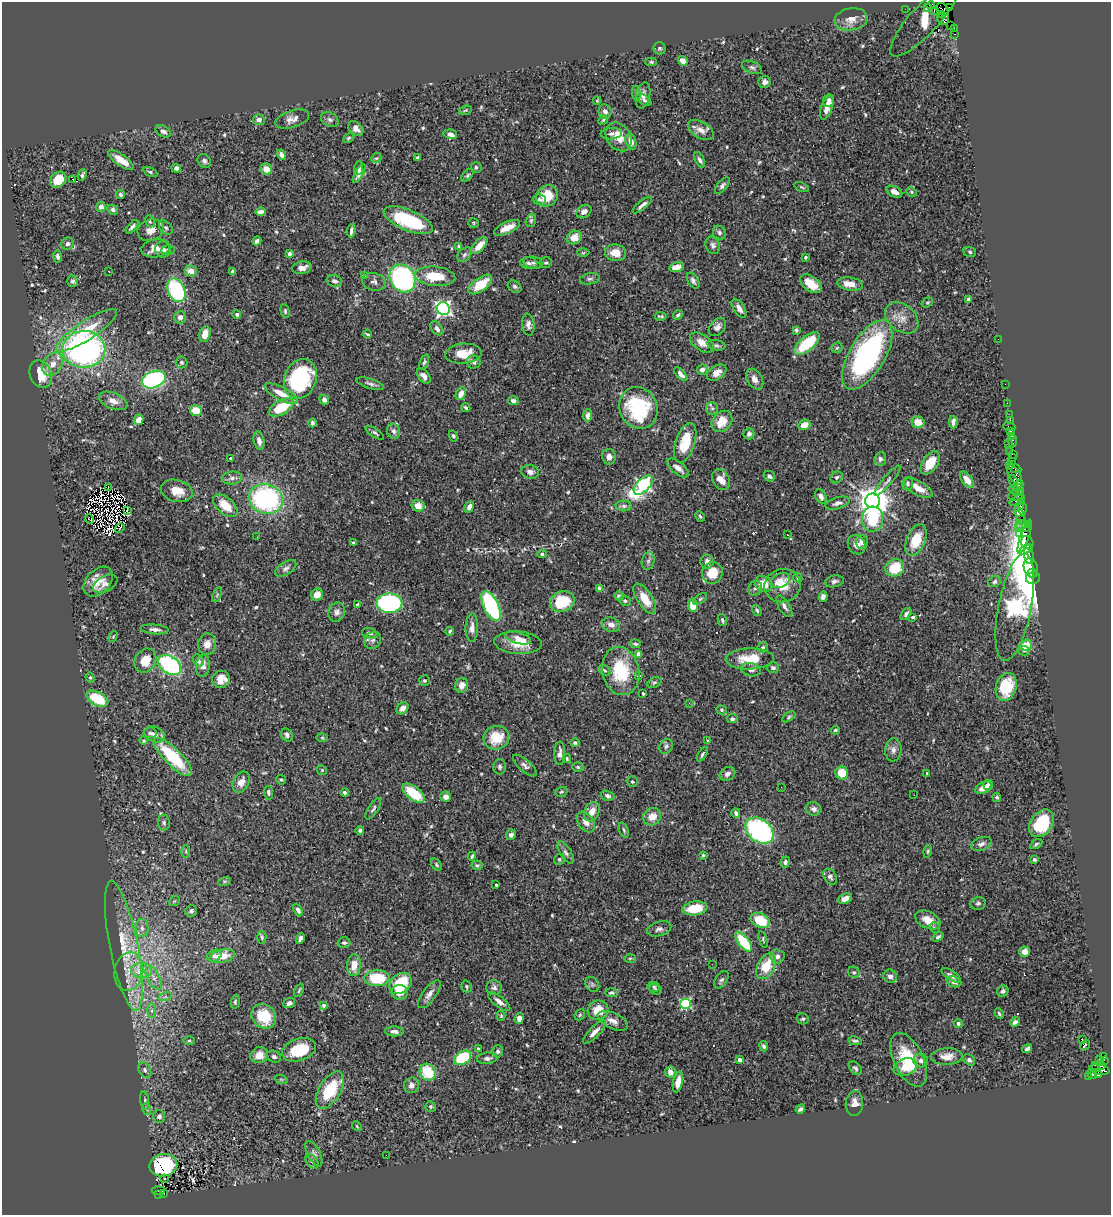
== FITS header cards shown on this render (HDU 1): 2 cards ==
NAXIS1  =                 1109
NAXIS2  =                 1213

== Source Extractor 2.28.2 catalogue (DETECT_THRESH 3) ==
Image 1109 x 1213 px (HDU 1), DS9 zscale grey, 1 PNG px = 1 image px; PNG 1113 x 1217 px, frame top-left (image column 1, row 1213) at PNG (2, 2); each listed source drawn as its Kron ellipse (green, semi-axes under 4 px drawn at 4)
Background 0.733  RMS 0.023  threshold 0.0685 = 3 sigma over >= 5 px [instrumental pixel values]
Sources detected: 608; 6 with non-positive FLUX_AUTO (blend fragments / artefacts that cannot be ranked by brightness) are neither listed nor drawn; of the other 602, the 500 brightest by FLUX_AUTO listed and drawn (102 fainter detections omitted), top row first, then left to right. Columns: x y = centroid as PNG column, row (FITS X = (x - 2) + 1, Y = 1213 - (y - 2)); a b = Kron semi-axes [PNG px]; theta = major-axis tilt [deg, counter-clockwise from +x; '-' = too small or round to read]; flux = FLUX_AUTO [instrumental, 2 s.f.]
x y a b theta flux
931 5 4 3 - 88
927 7 3 2 - 68
949 7 3 3 - 53
905 9 2 2 - 9
943 9 7 5 -44 1100
934 11 4 3 - 370
940 14 4 3 - 380
943 18 6 6 - 270
851 19 16 11 9 15
925 19 48 14 47 130
951 25 2 2 - 13
954 28 4 2 - 37
955 34 3 2 - 22
660 48 6 6 - 2.7
683 61 5 4 - 11
651 62 6 4 -1 2.3
752 67 10 6 -23 4.7
765 82 6 6 - 5.9
636 93 7 3 -82 2.2
643 95 13 7 78 8.1
644 100 8 4 -35 3.6
829 100 6 5 - 4.4
597 101 4 3 - 1.9
827 107 12 5 70 10
465 110 7 4 19 2.2
605 112 7 6 - 6.6
292 119 17 8 17 10
259 120 6 5 - 7.4
330 120 9 6 -31 4.6
603 120 5 4 - 2
356 128 8 6 -45 8.9
701 130 14 8 -31 12
163 131 8 5 -27 5.8
450 134 7 4 -13 7.6
611 134 11 5 5 4.5
619 137 15 12 -55 25
349 138 6 4 29 2.1
631 142 8 5 -72 12
282 155 5 4 - 6.6
376 158 5 4 - 2.1
418 158 3 3 - 4
121 160 15 5 -35 22
700 160 8 4 -65 4
204 161 7 6 - 4.1
176 168 5 4 - 6.1
359 168 7 4 88 3.6
476 168 5 5 - 3
266 169 6 5 - 14
150 172 7 4 -25 2.9
359 174 11 4 61 6
82 175 6 3 67 3.4
467 175 7 4 45 2.7
72 179 3 3 - 27
58 180 9 7 44 31
722 186 10 4 49 4.5
801 187 8 3 -27 2.1
894 192 8 5 -27 8.3
911 192 5 4 - 2.1
121 194 5 4 - 3.1
547 196 11 10 - 35
539 199 6 5 - 4
642 205 12 4 39 5.8
101 207 5 5 - 7.7
113 210 6 5 - 4.4
261 212 5 4 - 9.6
584 212 8 6 35 6.6
408 220 26 10 -23 100
531 220 7 5 75 3
150 221 6 5 - 2.5
474 223 5 4 - 2
132 227 8 4 48 4.4
166 228 8 5 -47 3.7
507 228 14 5 24 18
151 230 13 10 19 13
351 231 7 3 82 4.2
719 233 7 6 - 4.1
574 237 8 6 29 17
257 241 5 3 - 5.9
68 244 6 6 - 3.9
713 245 9 7 -66 4.8
479 246 10 5 46 20
459 247 4 3 - 2.8
156 248 14 9 9 14
163 250 8 7 - 5.8
168 250 6 4 -2 3.1
970 252 6 5 - 2.7
583 253 6 4 1 1.9
615 253 10 8 -4 17
289 254 4 3 - 7.8
464 255 8 6 46 4.2
57 256 6 4 -81 4.3
805 257 4 4 - 1.9
529 263 9 6 -6 4.3
533 263 10 6 -9 4
546 263 6 5 - 2.8
677 267 8 4 14 13
302 268 10 6 9 10
109 271 3 2 - 2
191 271 6 5 - 15
233 272 4 3 - 4.2
364 276 3 3 - 7.1
435 276 20 9 -5 44
402 278 15 12 -57 260
590 279 10 5 10 4.3
73 281 5 5 - 3.8
334 281 7 6 - 5.5
693 281 9 5 -58 4.2
374 282 12 8 -15 6.4
811 284 12 7 -37 23
850 284 13 6 -9 18
480 285 14 7 36 40
515 286 7 5 -33 3.7
176 290 12 8 -66 130
969 300 4 4 - 10
927 302 6 4 34 2.2
739 308 11 5 -57 8.1
443 309 6 6 - 450
285 311 7 4 -77 2.4
237 314 4 4 - 3.4
678 315 5 4 - 3.3
661 316 6 3 -5 2.2
180 317 6 6 - 7.7
902 318 19 13 -39 20
528 325 11 6 -83 6.3
717 327 10 7 49 7
437 328 8 5 -53 6.5
86 330 35 9 33 50
796 330 4 3 - 2.5
205 334 8 5 75 16
367 334 5 2 - 2
998 339 2 2 - 31
702 343 13 8 -36 13
807 343 15 7 40 77
716 345 9 5 -12 3.6
837 348 6 5 - 2.2
84 349 21 18 1 480
463 354 18 10 5 30
867 355 39 18 59 300
181 362 6 6 - 2.8
424 362 8 4 70 3.2
474 362 7 6 - 6.5
53 364 12 9 54 16
702 370 5 5 - 6
717 373 10 7 34 10
41 374 14 10 -70 37
681 374 8 4 -46 7.1
424 376 9 5 -52 7.4
154 379 12 8 22 230
300 379 20 16 68 180
755 379 11 7 -58 9.3
370 384 14 5 -16 5.4
1005 384 2 2 - 16
281 394 18 6 -27 23
461 394 6 4 64 13
324 400 5 4 - 5.2
113 401 15 8 -22 14
513 401 5 4 - 5
1007 403 2 2 - 15
281 407 14 7 29 56
466 408 5 4 - 2.8
638 408 21 18 -65 130
712 408 6 5 - 3.8
196 411 6 5 - 30
1009 414 2 2 - 25
588 415 6 4 83 6.6
138 420 5 4 - 10
1010 420 3 2 - 46
722 421 12 9 49 24
918 422 6 5 - 18
953 422 6 4 89 5.2
312 423 4 3 - 3
804 425 6 5 - 17
1009 426 6 2 -18 79
394 431 8 6 -70 4.6
1010 431 3 2 - 53
375 433 11 4 -33 3.3
749 434 6 5 - 4.3
453 436 6 4 -62 2.7
1012 436 3 3 - 32
259 441 9 5 -78 7.1
1013 441 6 3 85 94
685 443 20 9 71 49
1008 443 3 2 - 32
1009 451 3 3 - 74
1013 454 4 2 - 82
609 457 8 6 -75 7.9
230 458 3 3 - 2.1
1013 458 3 2 - 11
880 459 7 5 84 4.3
1011 461 2 2 - 56
930 463 13 7 55 31
1009 465 2 2 - 13
678 468 13 6 -39 10
1015 469 6 3 -24 59
530 472 9 7 -13 7.3
1015 475 11 5 -58 310
769 476 6 5 - 4
837 477 6 5 - 2.9
232 478 10 6 7 6.5
721 480 11 8 -58 16
967 480 9 5 -53 14
887 481 19 4 50 6.5
1013 481 6 4 -59 180
908 484 7 5 80 3.8
643 485 12 6 46 340
1018 486 6 3 47 120
108 488 2 2 - 1.9
918 488 16 7 -31 17
177 491 16 11 -14 23
1016 491 7 3 -30 77
1020 491 4 2 - 120
821 496 7 5 -62 7.7
1016 496 7 4 -4 330
266 499 17 14 -17 250
1017 500 8 4 30 97
873 501 7 7 - 2900
1022 502 3 2 - 36
837 503 12 5 17 6.8
225 506 15 8 -40 28
418 506 6 5 - 14
624 506 8 5 -1 3.7
1019 506 5 3 - 160
469 507 6 4 63 8.1
1022 508 6 3 -86 100
127 510 3 3 - 2.2
1020 515 10 3 -67 29
700 516 5 3 - 2.2
89 519 5 2 - 2.4
873 519 12 10 86 78
1021 519 2 2 - 31
1023 524 7 3 10 83
1018 527 3 3 - 75
1025 527 4 3 - 64
120 528 5 2 - 2.4
1019 533 4 3 - 220
787 535 3 3 - 3.6
1025 536 18 4 71 240
257 537 2 2 - 4.2
916 540 16 9 67 39
862 542 7 6 - 7.7
353 543 3 3 - 2.8
1027 543 7 6 - 230
857 545 10 8 -59 9.7
1026 550 7 3 38 670
542 554 5 4 - 2.4
1029 554 10 4 -88 430
648 561 9 6 75 4.7
707 561 7 6 - 7.7
286 568 12 6 32 5.6
895 568 9 8 - 40
1031 568 10 7 -71 480
712 573 11 10 - 31
1032 573 4 3 - 59
798 578 5 4 - 2.6
1033 578 7 6 - 94
780 581 10 7 24 6.9
834 581 9 5 12 4.8
98 582 17 11 46 23
994 582 6 5 - 3.5
105 584 13 7 29 7.2
764 584 9 7 -31 28
782 586 18 16 15 33
599 588 4 4 - 9.5
755 588 7 6 - 4.7
217 595 8 4 67 2.2
317 595 6 5 - 13
619 596 5 4 - 4.3
823 597 5 4 - 5.1
645 599 17 7 -57 31
700 599 8 4 36 2.4
625 601 6 5 - 2.7
562 602 12 10 19 57
389 603 13 10 1 240
358 605 3 3 - 2.3
693 605 6 5 - 26
491 606 16 7 -64 180
784 606 12 5 -59 6.4
1015 607 55 16 79 830
757 610 6 4 -52 2.3
337 612 9 8 - 6.9
906 614 7 3 52 3.5
913 617 3 3 - 4.2
722 620 6 4 -78 2.8
611 625 9 7 -18 9.6
472 628 14 6 89 9.2
155 629 14 5 -5 7.4
450 631 4 3 - 2.2
370 633 8 5 -16 3.6
113 636 6 4 68 2
518 638 13 5 -16 9.1
373 640 9 7 41 5.5
518 643 24 11 -4 31
207 644 11 9 81 13
635 644 5 3 - 2.3
1026 645 6 5 - 25
763 647 5 5 - 2.8
1024 651 6 4 -10 3.2
639 654 4 4 - 17
750 659 24 10 2 37
145 660 12 10 60 30
198 661 6 5 - 4.9
170 665 13 8 -36 180
203 666 11 7 83 11
773 668 6 5 - 3.8
605 670 6 4 -39 2.4
751 670 10 6 -11 4.8
621 671 24 18 -78 75
638 676 4 4 - 3
90 678 5 4 - 2.3
221 679 9 8 - 21
425 681 5 5 - 2.5
654 683 7 5 28 2.6
462 685 7 6 - 12
1006 687 14 10 73 50
643 693 3 3 - 3.1
97 699 12 6 -27 66
689 703 3 2 - 4
402 708 7 5 47 8.7
722 710 5 4 - 2.6
789 717 8 4 31 2.3
732 719 5 4 - 3.7
835 730 4 3 - 2.1
150 733 6 5 - 3.6
155 734 11 7 -23 7.9
287 735 7 5 -51 5.3
322 738 6 4 -1 2
496 738 13 11 19 40
144 741 4 4 - 2.3
708 741 4 4 - 2.3
575 743 4 4 - 3.7
666 746 8 6 57 4
893 750 11 8 84 7.2
560 753 12 5 89 7
702 754 8 3 59 3.1
173 757 25 8 -45 96
567 759 4 3 - 1.9
525 766 15 6 -41 6.9
500 767 7 6 - 3.8
578 767 5 4 - 2.2
322 770 5 4 - 2
842 773 6 6 - 31
927 773 3 3 - 2.7
727 774 8 6 31 6.8
281 780 5 4 - 2.3
632 781 5 5 - 2.6
241 782 11 7 63 12
988 785 5 4 - 6.9
781 787 2 2 - 2.7
983 788 9 5 31 14
345 792 4 3 - 3.3
561 792 6 4 17 2.6
268 793 7 4 -82 3.7
413 793 13 6 -37 58
914 795 3 2 - 3.1
608 796 7 5 -17 4
446 797 5 5 - 7.7
997 797 4 4 - 4.2
373 809 12 5 57 4.1
814 809 8 6 -17 5.2
592 812 10 7 66 17
736 813 5 3 - 3.5
652 817 9 8 - 16
586 822 11 7 -55 13
164 823 8 6 -83 4.4
1041 823 15 10 53 69
360 830 4 4 - 3.1
624 830 8 4 -69 2.6
760 831 16 11 -38 250
511 835 5 4 - 5.3
981 844 11 6 21 6.2
1036 844 7 4 31 2.8
928 851 6 4 74 2.1
186 852 6 3 89 2.2
566 853 12 5 -58 5.4
703 855 4 3 - 2.2
472 856 4 3 - 2.3
559 859 6 5 - 2.2
1034 860 4 3 - 2.7
785 862 5 4 - 3.9
436 865 7 4 -53 2.7
477 865 6 4 -13 3.4
830 877 8 6 -57 5
225 881 6 4 18 2
496 885 3 3 - 2.8
845 899 7 4 23 11
174 901 6 4 42 1.9
978 903 8 6 11 3.5
695 908 13 7 8 38
298 910 7 4 -63 4.4
191 911 6 5 - 3.7
760 920 10 7 -29 46
928 920 13 8 -25 17
934 927 5 5 - 2.6
142 928 9 6 -89 6.3
659 929 12 7 15 6.3
262 937 6 4 -86 2.7
938 937 6 4 37 3.3
300 938 6 3 65 4.9
763 939 9 4 -73 2.6
744 942 11 5 -52 66
344 943 6 5 - 3.8
124 946 66 14 -79 78
1025 952 5 5 - 8.4
214 956 7 5 24 5.1
222 956 13 6 13 28
777 956 7 7 - 5.6
630 958 6 4 1 2
712 964 2 2 - 3
354 965 11 7 86 20
766 966 14 8 61 42
142 970 10 7 -2 25
129 972 19 14 79 29
854 972 6 5 - 2.9
951 975 11 4 -33 7.4
890 976 7 6 - 6.5
154 977 14 6 -64 10
377 978 12 8 -1 74
721 980 10 6 56 4.3
954 982 8 5 -22 5.6
400 984 12 9 40 65
592 984 8 6 -51 3.6
467 986 6 5 - 2.5
653 987 6 5 - 2
494 988 8 7 - 5.5
656 989 6 5 - 2.4
299 990 7 3 64 2.1
1003 991 6 5 - 4.4
400 992 8 7 - 16
611 993 6 4 -3 2.9
429 994 16 6 54 9
165 997 6 4 18 2.4
235 1002 7 4 81 2.5
499 1002 13 5 -38 9.1
289 1003 6 5 - 4.6
685 1004 5 5 - 150
324 1005 4 4 - 5.1
598 1010 10 10 - 30
152 1011 7 4 -90 3.3
999 1014 5 3 - 2.3
580 1015 6 5 - 2.2
264 1016 13 11 -49 49
501 1016 5 4 - 1.9
519 1018 5 4 - 8.1
803 1019 6 5 - 3
613 1021 16 8 -24 11
1015 1022 5 4 - 5.7
958 1023 4 4 - 2.9
394 1031 9 5 -3 6.8
594 1032 15 5 45 9.2
1082 1039 3 2 - 4.2
189 1041 5 3 - 2
855 1041 7 3 -9 3.2
1085 1045 6 2 52 1.9
764 1046 5 4 - 3.6
478 1049 4 3 - 1.9
1027 1049 5 3 - 2.9
299 1050 17 11 18 60
498 1051 6 5 - 4.9
259 1055 9 8 - 15
947 1056 16 8 3 14
1104 1056 3 3 - 100
274 1057 7 5 -23 4.5
463 1058 9 6 32 80
487 1058 10 5 7 5
1099 1059 2 2 - 13
740 1060 4 3 - 9.6
909 1060 29 15 -64 66
969 1060 7 5 -39 4.5
1104 1060 3 2 - 8.5
921 1061 7 7 - 5.4
1095 1065 3 2 - 43
1101 1065 4 3 - 300
905 1067 12 8 21 17
855 1068 8 5 -45 3.5
1100 1069 10 5 -12 580
145 1070 8 6 -63 4.8
428 1072 9 7 -55 52
670 1072 5 5 - 10
1092 1074 5 4 - 100
1098 1074 4 3 - 140
1088 1076 3 2 - 29
281 1079 7 4 -19 2.1
678 1082 10 5 78 17
412 1085 8 7 - 7.4
330 1090 21 11 58 68
145 1101 9 3 -82 2.5
854 1103 12 8 86 13
430 1107 5 5 - 2.8
147 1109 6 3 -69 2
800 1109 5 3 - 3.9
159 1116 6 6 - 6.6
357 1126 5 4 - 1.9
314 1154 14 6 -63 6.4
386 1155 2 2 - 3.2
312 1161 7 5 -50 5
163 1165 14 11 11 110
165 1179 3 2 - 2.7
158 1191 6 3 4 90
159 1194 4 3 - 310
164 1194 3 3 - 75
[102 fainter detections neither listed nor drawn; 6 non-positive-flux detections neither listed nor drawn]